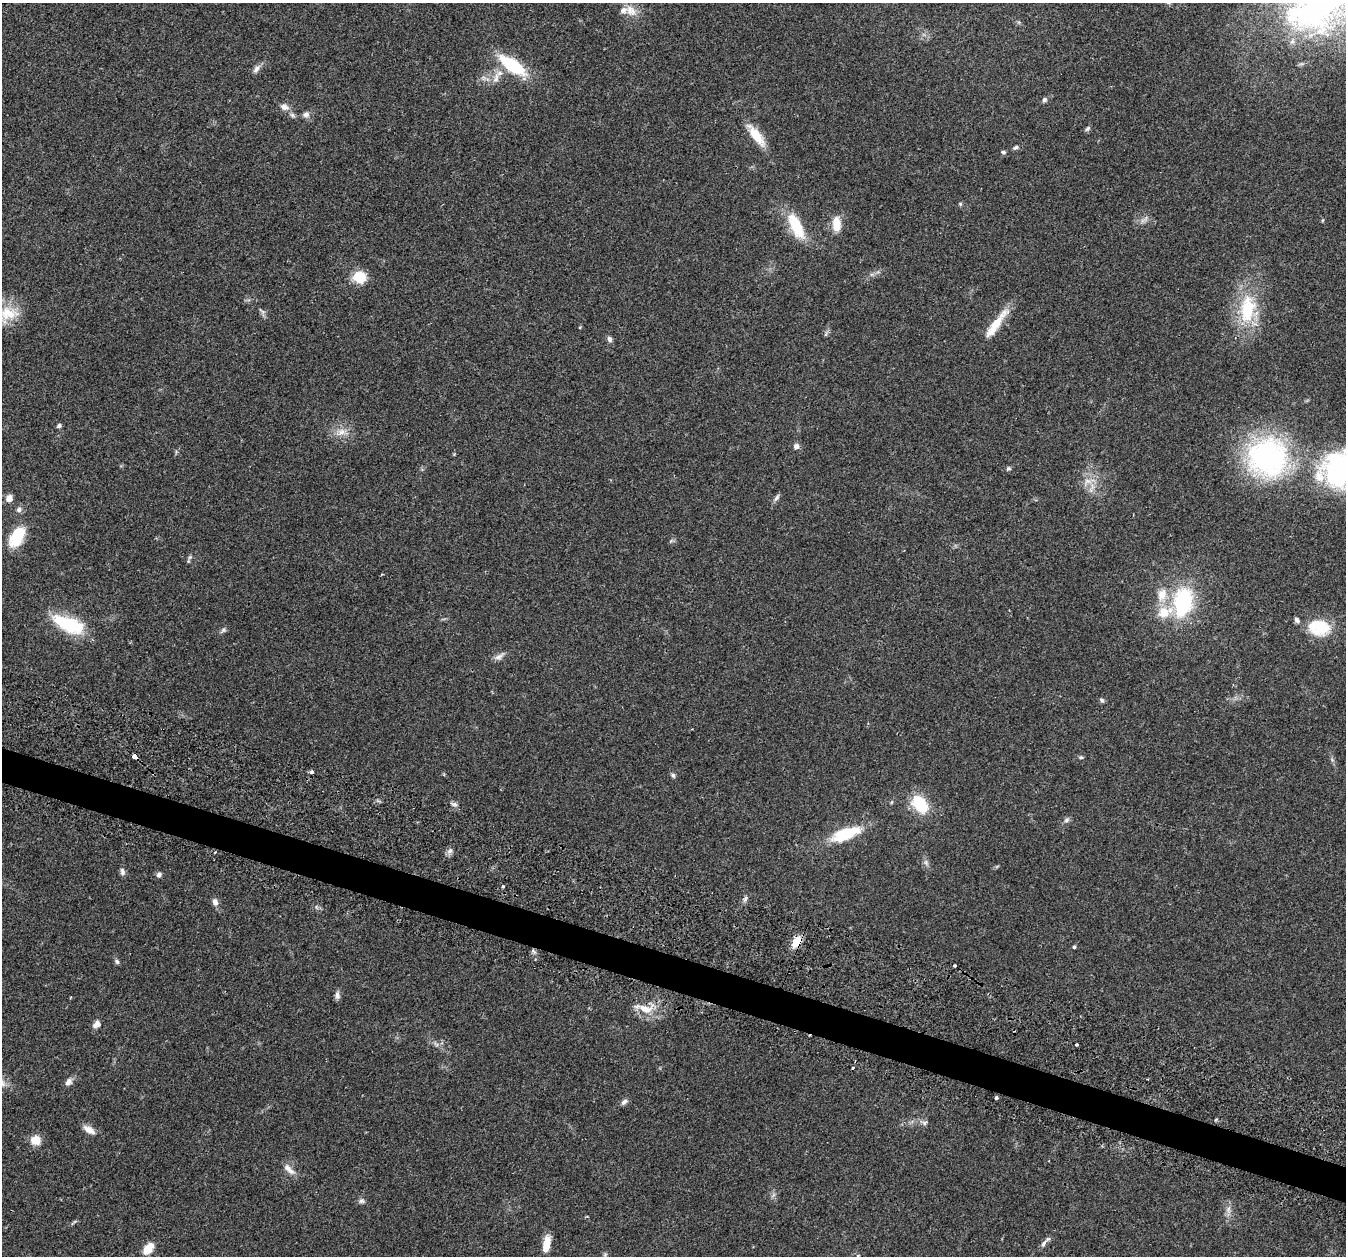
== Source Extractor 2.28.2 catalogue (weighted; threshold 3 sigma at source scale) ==
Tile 6 of 4 x 4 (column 2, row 2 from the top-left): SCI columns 1396-2739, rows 2666-3919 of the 5465 x 5498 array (HDU 1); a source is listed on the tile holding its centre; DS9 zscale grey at full resolution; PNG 1348 x 1258 px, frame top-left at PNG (2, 3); no overlay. Shown black and unused: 3% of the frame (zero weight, under 2 of 3 exposures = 4% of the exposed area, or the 3 px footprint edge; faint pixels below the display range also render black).
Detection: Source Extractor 2.28.2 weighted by HDU 2 'WHT'; one run over the whole footprint, this tile lists its part. Background 0.0748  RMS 0.0069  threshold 0.0311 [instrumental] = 3 sigma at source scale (4.5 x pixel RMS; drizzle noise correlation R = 1.50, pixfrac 1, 0.05/0.05 arcsec/px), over >= 5 px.
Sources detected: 91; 1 too faint to see at this stretch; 1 cosmic-ray / hot-pixel residue — not listed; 2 inside a brighter listed object's ellipse — not listed separately; the other 87 listed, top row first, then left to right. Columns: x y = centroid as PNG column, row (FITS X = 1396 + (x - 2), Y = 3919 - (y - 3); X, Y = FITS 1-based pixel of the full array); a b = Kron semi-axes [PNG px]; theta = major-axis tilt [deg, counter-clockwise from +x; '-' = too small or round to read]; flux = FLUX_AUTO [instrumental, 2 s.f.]
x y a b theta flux
1318 9 96 54 24 230
631 10 18 13 -41 7.9
512 65 25 10 -34 46
256 69 12 7 50 3
496 78 17 8 77 5.6
1044 100 6 5 - 1.7
284 107 11 8 -15 4
306 114 9 7 19 2.8
292 115 9 5 -49 1.8
1087 129 7 5 45 1.3
756 135 30 10 -53 14
1016 147 7 5 26 1.6
1003 152 7 4 -15 1.2
960 204 5 4 - 0.88
1323 220 5 3 - 0.63
1142 221 8 5 45 2.2
836 224 17 9 -88 11
796 226 31 12 -64 25
359 277 12 11 - 18
1247 309 41 21 83 40
261 311 13 3 -45 1.5
7 314 30 20 6 18
996 323 41 9 50 16
826 334 7 4 71 1.1
609 339 8 6 -67 2
59 426 6 5 - 1.4
341 432 17 9 20 6.6
796 446 7 7 - 2.5
1268 457 42 39 -17 150
1008 468 7 5 35 1.2
1338 470 41 35 77 110
1087 481 15 9 25 6.5
9 498 8 7 - 4.8
777 498 11 5 53 2
19 510 7 6 - 2.4
17 536 25 13 59 23
190 557 6 5 - 1.3
382 574 4 3 - 0.53
1162 595 20 13 83 11
1183 602 21 14 80 76
1164 612 20 13 18 14
69 624 39 16 -23 36
1319 628 28 19 -9 25
223 630 9 5 34 1.6
499 656 16 6 38 3.1
1102 700 7 5 -51 1.3
134 756 4 3 - 37
1081 757 6 4 -2 1.1
311 772 3 3 - 14
673 775 7 5 -73 1.4
892 802 6 3 70 0.72
454 804 11 5 -16 1.8
920 804 19 13 -50 26
1066 820 8 6 33 1.8
846 834 38 14 20 27
450 851 8 6 23 2.1
215 852 3 2 - 0.52
926 862 9 6 -64 2.1
122 871 10 6 -79 2.1
159 875 7 6 - 2
503 886 3 3 - 1.8
745 899 7 4 46 1.5
215 902 9 7 -60 3.3
316 907 6 4 -71 1
796 942 12 8 57 10
1074 947 4 4 - 1.1
534 952 8 4 -59 1.4
117 962 7 5 -59 1.4
337 995 11 6 -84 2.4
644 1008 33 10 -16 12
97 1024 9 7 31 3.6
436 1044 8 4 -37 1.7
1077 1045 3 3 - 4.7
852 1068 3 3 - 2
68 1082 11 7 55 3.2
996 1098 3 3 - 1.6
624 1102 10 6 37 2.2
924 1123 7 6 - 1.7
89 1130 17 8 -33 5.4
35 1140 11 9 -13 9
289 1169 19 7 -43 4.9
362 1201 9 6 -8 2
1228 1209 12 7 90 3.6
546 1244 19 8 79 11
1043 1244 12 6 58 2.5
148 1249 13 8 47 9.1
858 1256 5 3 - 0.7
Overlapping masked pixels (flux is a lower limit): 2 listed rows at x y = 134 756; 796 942
Isophote crosses this tile's border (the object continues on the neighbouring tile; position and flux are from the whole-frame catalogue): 3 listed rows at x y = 1318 9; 7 314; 1338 470